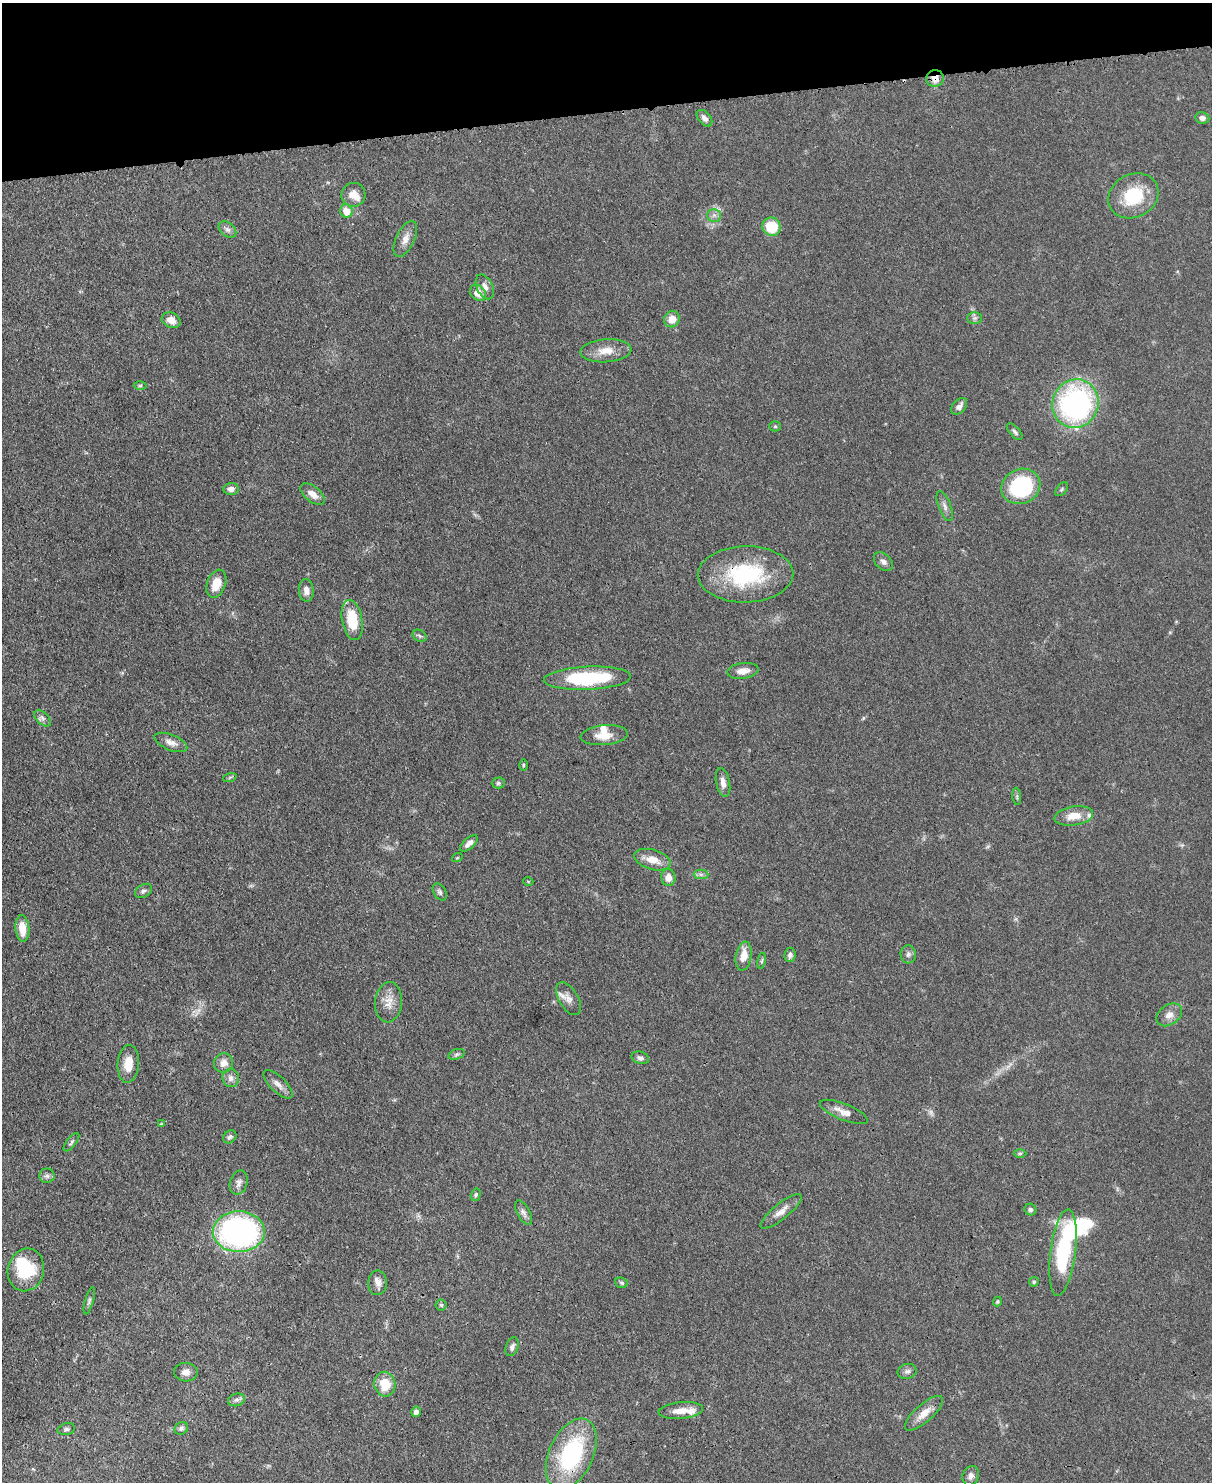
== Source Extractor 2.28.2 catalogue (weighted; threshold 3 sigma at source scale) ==
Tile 3 of 4 x 3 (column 3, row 1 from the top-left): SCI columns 2501-3710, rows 3177-4656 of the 5000 x 4982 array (HDU 1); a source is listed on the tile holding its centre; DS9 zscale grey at full resolution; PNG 1214 x 1484 px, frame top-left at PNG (2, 3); each listed source drawn as its Kron ellipse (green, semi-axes under 4 px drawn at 4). Shown black and unused: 7% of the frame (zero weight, under 3 of 4 exposures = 9% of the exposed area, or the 3 px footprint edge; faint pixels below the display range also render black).
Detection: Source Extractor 2.28.2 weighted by HDU 2 'WHT'; one run over the whole footprint, this tile lists its part. Background 0.0551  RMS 0.004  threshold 0.0179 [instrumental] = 3 sigma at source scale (4.5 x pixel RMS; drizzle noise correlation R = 1.50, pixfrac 1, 0.05/0.05 arcsec/px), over >= 5 px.
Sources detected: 107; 2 too faint to see at this stretch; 2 inside a brighter object's white glare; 1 cosmic-ray / hot-pixel residue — neither listed nor drawn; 5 inside a brighter listed object's ellipse — not listed separately; the other 97 listed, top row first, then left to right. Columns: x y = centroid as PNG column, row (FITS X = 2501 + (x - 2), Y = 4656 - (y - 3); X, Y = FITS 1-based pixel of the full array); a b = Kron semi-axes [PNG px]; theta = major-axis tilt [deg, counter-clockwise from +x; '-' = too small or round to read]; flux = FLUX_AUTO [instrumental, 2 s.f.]
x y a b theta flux
935 78 9 8 - 3.8
704 118 10 6 -49 1.8
1202 118 7 5 -10 1.5
353 195 12 12 - 4
1133 196 26 21 27 19
346 211 7 6 - 5.2
714 215 7 6 - 1.3
772 227 9 9 - 12
227 229 10 6 -38 1.5
405 239 19 9 64 3.4
485 287 13 8 -63 2.5
478 293 9 7 -46 5.1
975 318 7 6 - 1.1
672 319 8 7 - 4.8
171 320 10 7 -25 3.7
606 351 25 11 4 6.2
140 386 6 4 1 0.59
1075 404 25 23 65 86
959 406 10 6 48 2
775 426 5 5 - 0.57
1015 432 10 5 -48 1
1021 486 20 17 25 38
231 489 8 6 6 1.9
1062 489 8 5 49 0.66
313 494 14 7 -38 3.5
945 506 16 6 -69 1.8
883 562 11 7 -45 1.8
746 574 48 28 1 37
216 584 14 9 70 6.4
306 590 11 7 -86 2.7
352 620 20 10 -80 13
420 636 7 5 -35 0.86
743 671 16 8 7 3.5
587 678 44 11 3 34
43 718 10 6 -45 1.3
604 735 24 10 5 5.7
171 742 17 7 -22 2.8
523 765 6 3 -90 0.45
230 777 7 4 19 0.61
723 782 14 7 -78 2.6
498 783 6 5 - 0.81
1017 796 9 3 -85 0.65
1074 816 19 9 9 6
469 843 11 5 41 2
457 858 5 3 - 0.35
652 860 19 10 -16 5.1
701 874 7 5 -1 0.98
668 877 8 7 - 3.1
528 881 5 3 - 0.33
143 891 9 6 33 1.1
440 892 9 6 -58 1
22 929 13 7 -84 6.3
908 954 9 7 -89 1.4
790 955 7 5 81 1.3
744 956 14 8 80 5.3
762 961 8 4 81 0.68
569 999 18 9 -59 3.1
389 1002 20 13 85 4.9
1169 1015 14 10 35 2.9
456 1054 8 5 20 0.95
640 1058 9 6 -17 1.2
224 1063 10 9 - 3.2
128 1064 19 10 86 6
231 1078 9 8 - 2.2
278 1084 19 7 -44 2.7
844 1112 25 8 -22 4
161 1124 3 3 - 0.5
230 1137 7 6 - 1.2
71 1142 11 4 51 0.95
1020 1153 6 4 1 0.61
47 1176 7 7 - 1.2
239 1182 12 8 72 1.9
476 1195 6 4 74 0.68
1030 1210 6 5 - 0.94
781 1211 25 8 39 3.6
524 1213 13 6 -62 1.7
239 1232 26 20 1 99
1063 1252 43 12 83 32
26 1270 21 18 76 19
1034 1282 5 4 - 0.58
378 1283 12 9 87 2.4
621 1283 6 5 - 0.74
89 1301 14 3 74 1
997 1301 5 4 - 0.5
441 1305 5 5 - 0.69
512 1347 10 6 70 1.5
907 1371 9 7 14 1.3
186 1372 12 9 -4 2.5
385 1384 12 10 -79 9.5
236 1400 9 6 15 1.3
681 1411 22 8 5 4.6
416 1412 5 4 - 2
924 1413 24 9 41 5
181 1428 7 6 - 1.1
66 1429 9 6 13 0.93
571 1454 38 22 65 46
971 1476 10 8 70 1.8
Overlapping masked pixels (flux is a lower limit): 2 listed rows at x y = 935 78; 746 574